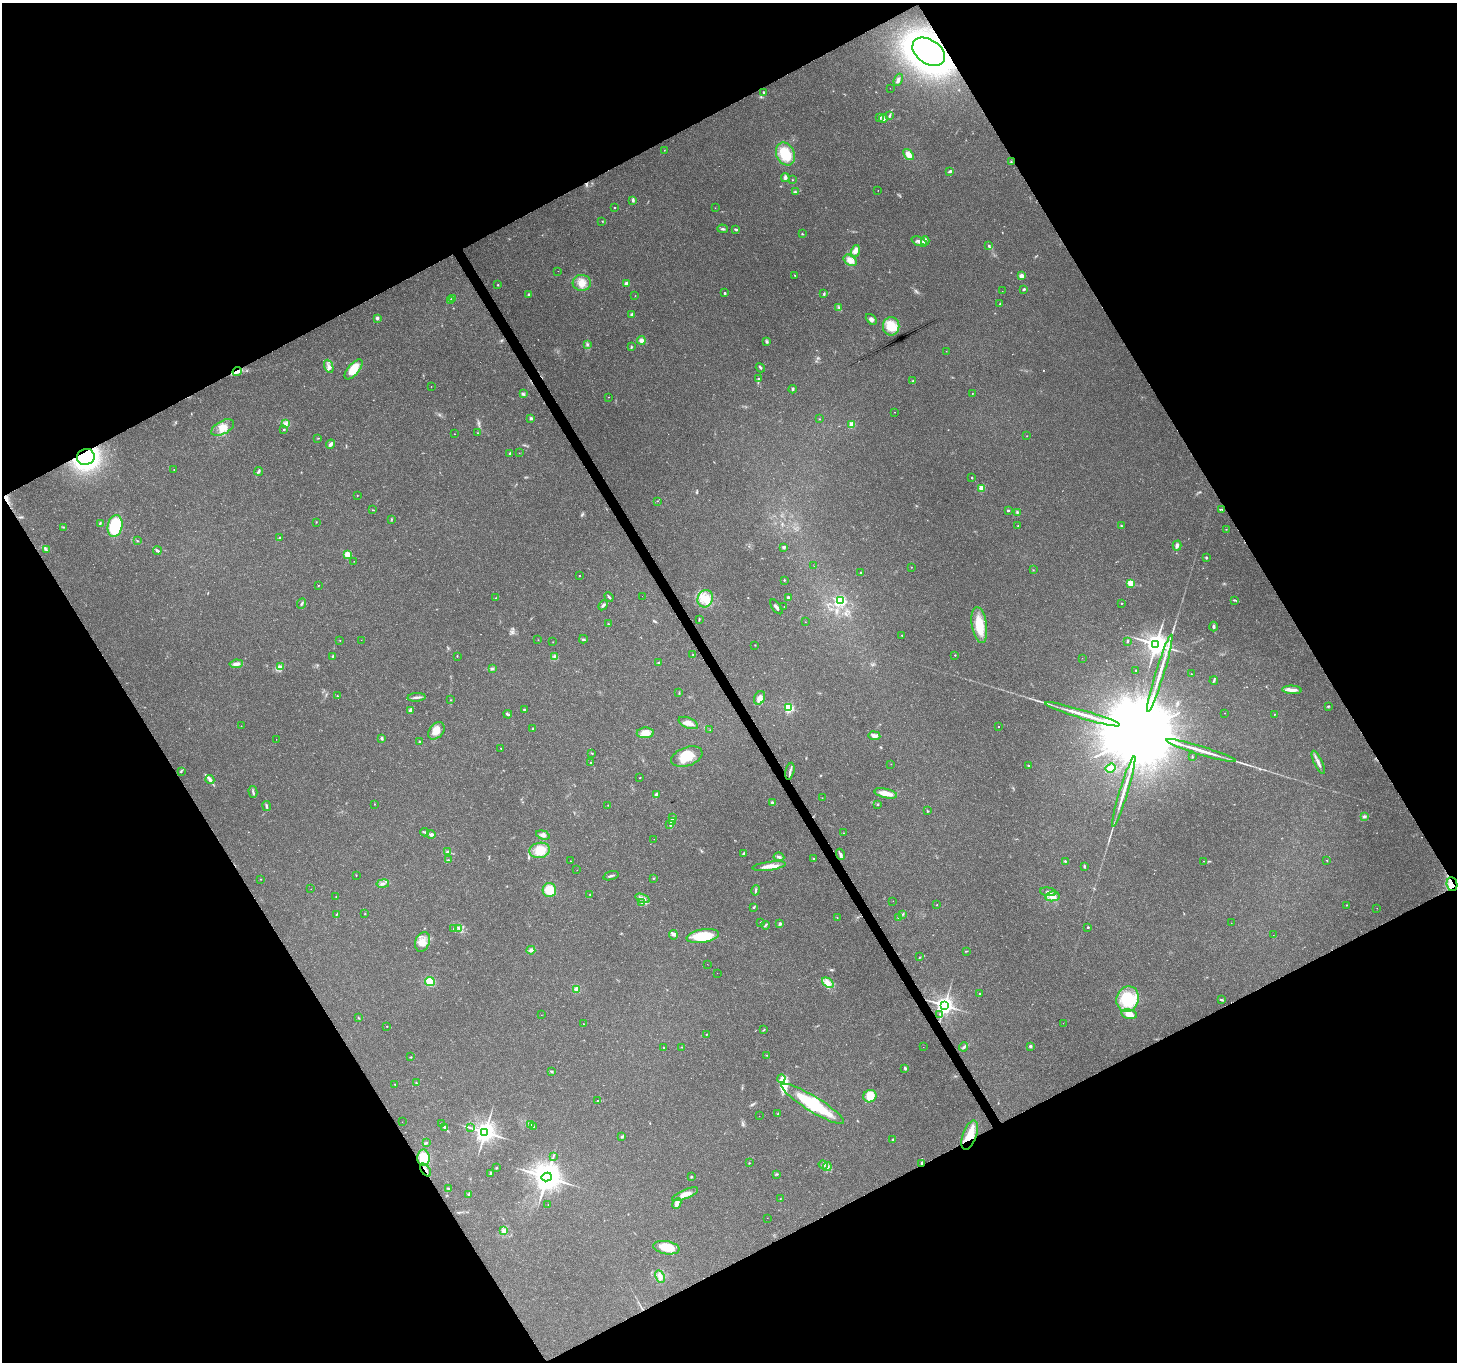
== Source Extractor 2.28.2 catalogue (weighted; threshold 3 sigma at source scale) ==
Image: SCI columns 5-5821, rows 169-5608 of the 5821 x 5717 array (HDU 1 of 3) = the unmasked area's bounding box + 8 px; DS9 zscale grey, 4 x 4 block average (1 PNG px = mean of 4 x 4 image px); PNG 1459 x 1364 px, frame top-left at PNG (2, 3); each listed source drawn as its Kron ellipse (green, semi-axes under 4 px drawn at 4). Shown black and unused: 47% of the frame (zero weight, under 3 of 4 exposures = <1% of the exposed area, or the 3 px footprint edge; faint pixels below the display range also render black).
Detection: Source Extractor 2.28.2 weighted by HDU 2 'WHT'. Background 0.0567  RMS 0.0027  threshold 0.012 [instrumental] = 3 sigma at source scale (4.5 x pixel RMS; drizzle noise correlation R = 1.50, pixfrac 1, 0.0396/0.0396 arcsec/px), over >= 5 px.
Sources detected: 364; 2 too faint to see at this stretch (4 x 4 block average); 1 inside a brighter object's white glare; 6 cosmic-ray / hot-pixel residue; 2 long thin detections or spike segments (spike, bleed or trail) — neither listed nor drawn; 3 coinciding with a brighter row at this scale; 16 inside a brighter listed object's ellipse — not listed separately; the other 334 listed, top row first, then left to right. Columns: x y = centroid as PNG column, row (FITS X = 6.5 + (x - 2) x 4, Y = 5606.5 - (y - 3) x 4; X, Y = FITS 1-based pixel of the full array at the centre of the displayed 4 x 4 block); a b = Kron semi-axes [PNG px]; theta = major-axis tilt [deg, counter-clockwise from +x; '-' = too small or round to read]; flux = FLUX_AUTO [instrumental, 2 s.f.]
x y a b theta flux
929 52 18 12 -34 630
898 80 6 3 67 5.2
890 88 2 2 - 0.45
764 93 3 2 - 1
890 116 4 2 - 2.2
879 117 2 2 - 1.1
883 119 4 3 - 4
664 150 2 2 - 0.5
785 154 12 9 -64 44
909 155 6 4 -50 12
1011 162 2 2 - 1.1
950 171 3 2 - 3.7
785 178 4 3 - 3.5
793 180 2 2 - 0.6
878 190 2 2 - 0.44
795 192 3 2 - 1.6
633 200 3 2 - 3.3
615 207 2 2 - 1.7
715 208 2 2 - 0.34
602 221 3 2 - 0.71
722 229 5 2 - 2.8
736 229 4 2 - 2.3
802 234 2 2 - 1.1
919 241 8 4 -21 6.9
925 241 4 3 - 6.3
988 245 3 2 - 1.3
855 251 6 4 76 7.1
850 260 7 5 -36 13
558 271 2 2 - 0.32
795 275 2 2 - 0.91
1022 276 4 3 - 7.1
582 283 9 8 - 16
627 284 2 2 - 26
498 285 2 2 - 1.8
1024 289 3 2 - 2.3
1002 291 2 2 - 0.29
725 293 2 2 - 5.7
529 294 3 2 - 1.6
824 294 3 2 - 2
635 296 2 2 - 0.48
452 298 3 2 - 1.9
451 301 3 2 - 1.9
1000 304 2 2 - 0.94
839 307 3 2 - 1.5
632 314 2 2 - 10
377 318 4 3 - 2.7
871 319 6 3 -44 5.1
891 326 9 8 - 33
641 340 4 4 - 7
766 341 3 3 - 2.3
588 344 2 2 - 1
631 347 3 2 - 1.5
946 351 2 2 - 0.32
329 366 7 4 -67 6.4
760 368 5 2 - 2.2
354 369 12 5 50 29
237 371 5 3 - 5
759 379 3 2 - 1.2
913 381 2 2 - 1.2
431 386 2 2 - 0.5
792 389 4 2 - 2.1
972 393 2 2 - 0.54
523 394 3 3 - 2.6
608 397 2 2 - 0.45
895 412 2 2 - 0.43
531 418 3 2 - 2.4
819 419 2 2 - 0.8
285 423 2 2 - 0.97
852 425 2 2 - 56
223 428 12 6 28 17
284 429 2 2 - 2.6
478 433 2 2 - 0.57
454 434 2 2 - 0.67
1027 436 2 2 - 0.59
318 438 2 2 - 0.69
331 444 5 3 - 6.2
510 453 2 2 - 6.1
519 453 2 2 - 0.55
86 457 9 8 - 300
174 469 2 2 - 0.71
259 471 4 3 - 2.4
972 478 2 2 - 2.2
981 488 2 2 - 52
357 496 2 2 - 0.48
658 501 2 2 - 0.45
1222 509 3 2 - 1
372 510 2 2 - 0.68
1008 510 2 2 - 4.1
1017 512 4 2 - 1.8
391 519 2 2 - 0.97
316 522 3 2 - 0.87
100 523 4 2 - 1.3
1121 525 2 2 - 1.4
115 526 11 7 78 87
1018 526 2 2 - 0.81
64 527 4 2 - 1.2
1226 529 2 2 - 0.59
280 538 3 2 - 1.3
137 541 2 2 - 0.69
1177 545 5 3 - 5.4
784 547 2 2 - 11
46 550 3 2 - 1.3
157 551 4 2 - 3.6
347 555 2 2 - 67
1206 558 2 2 - 2.2
354 561 2 2 - 0.31
814 566 2 2 - 0.33
911 567 2 2 - 0.56
1033 570 2 2 - 0.69
861 572 2 2 - 0.97
579 576 2 2 - 0.76
784 580 2 2 - 2.6
1131 583 2 2 - 79
318 585 2 2 - 1.2
642 596 2 2 - 0.41
609 597 5 2 - 2.6
788 597 2 2 - 3.1
496 598 2 2 - 0.9
705 599 9 7 68 21
840 600 2 2 - 170
1234 600 4 2 - 1.6
302 603 5 2 - 2.5
1121 603 2 2 - 0.88
603 605 5 2 - 4.1
784 606 2 2 - 0.35
776 607 8 2 -53 4.3
699 620 2 2 - 1
805 622 2 2 - 0.34
608 624 2 2 - 1
979 625 18 7 -81 42
1214 626 5 3 - 2.9
902 635 2 2 - 0.77
583 639 4 2 - 1.7
361 640 2 2 - 0.28
538 640 2 2 - 0.46
340 641 2 2 - 0.44
1127 641 4 2 - 2.3
553 642 2 2 - 0.43
1156 644 4 3 - 1600
755 645 2 2 - 0.66
693 655 2 2 - 0.77
955 655 2 2 - 1.5
333 656 3 2 - 2
457 656 2 2 - 0.68
554 657 3 3 - 3.3
1082 658 2 2 - 0.32
658 663 2 2 - 1
236 664 7 3 7 7.8
280 667 2 2 - 0.97
492 669 4 3 - 2.5
1136 670 3 2 - 0.96
1160 673 40 2 73 28
1191 674 2 2 - 0.5
1214 681 4 2 - 2.7
1292 690 9 3 -3 8.4
679 693 2 2 - 0.66
337 696 2 2 - 0.45
417 697 9 2 4 4.5
760 698 7 5 61 9.1
451 700 2 2 - 0.6
1328 706 3 2 - 1.5
789 708 2 2 - 170
410 710 3 2 - 4.4
524 710 3 2 - 1.5
1225 713 2 2 - 0.58
508 714 4 2 - 2.7
1083 714 39 2 -17 30
1274 714 2 2 - 0.84
688 723 10 5 -22 11
241 726 2 2 - 0.67
999 727 2 2 - 1.3
533 729 2 2 - 1.1
710 730 2 2 - 0.55
436 731 10 6 49 16
645 733 8 5 2 22
874 736 6 3 -8 10
382 738 4 3 - 2.2
276 739 2 2 - 0.28
420 741 3 2 - 1.4
501 748 2 2 - 0.94
1201 750 36 2 -17 27
592 753 3 2 - 0.99
1192 756 3 2 - 0.86
687 757 16 9 19 29
1318 762 12 2 -65 6.5
590 763 2 2 - 0.9
891 764 2 2 - 0.41
1028 765 2 2 - 0.93
1111 768 5 4 - 4.8
790 771 9 2 78 4
181 772 2 2 - 1.2
640 778 2 2 - 0.61
210 779 5 3 - 4.3
253 792 6 2 -75 3.1
1124 792 37 2 73 22
886 793 12 4 -13 17
656 795 3 2 - 5.7
822 798 2 2 - 0.34
773 803 4 2 - 3.5
374 804 2 2 - 0.55
608 805 2 2 - 0.48
878 805 2 2 - 1.7
266 806 5 2 - 2.8
927 811 2 2 - 1.3
1364 816 4 3 - 2.9
673 817 4 3 - 2.6
672 821 3 2 - 2.3
670 825 2 2 - 0.84
425 832 4 3 - 2.3
844 833 2 2 - 0.43
431 834 4 3 - 4.7
543 835 7 4 -16 6.6
654 839 2 2 - 0.4
540 850 10 7 11 28
447 852 4 2 - 2.3
743 853 3 2 - 2.2
840 854 6 3 -70 4.6
779 857 5 3 - 3
814 859 3 2 - 1.4
449 860 3 2 - 1.1
1327 860 2 2 - 0.61
570 861 2 2 - 1
1065 861 2 2 - 2.9
1204 861 2 2 - 0.52
769 866 17 3 8 16
1084 866 4 2 - 1.6
577 870 2 2 - 0.29
356 875 2 2 - 0.84
611 876 8 2 18 3.1
654 878 2 2 - 1.1
261 879 2 2 - 0.49
383 884 6 3 9 4.7
1452 884 7 5 -82 11
311 889 2 2 - 0.31
549 890 7 7 - 32
756 890 5 2 - 1.9
1048 892 8 3 -8 5.7
590 894 3 2 - 0.84
1052 896 7 5 11 11
336 897 2 2 - 1.1
642 898 7 3 -19 6.1
893 901 2 2 - 0.27
642 902 3 2 - 1.5
937 905 2 2 - 0.56
1347 905 2 2 - 0.91
753 908 2 2 - 0.62
1377 908 2 2 - 0.32
336 914 2 2 - 0.82
365 914 2 2 - 0.97
903 914 3 2 - 1.2
837 917 2 2 - 0.52
899 918 3 3 - 2.9
761 923 3 2 - 1.9
1231 923 2 2 - 0.41
780 924 3 2 - 1.4
765 925 4 2 - 1.4
1088 927 2 2 - 4.1
459 928 3 2 - 2.2
454 929 3 2 - 1.5
673 935 5 2 - 2.6
1273 935 2 2 - 0.27
703 936 16 6 9 58
422 942 10 7 68 16
531 950 4 3 - 5.4
966 951 2 2 - 0.98
920 957 2 2 - 0.73
707 964 2 2 - 0.32
717 973 2 2 - 0.52
430 981 5 4 - 35
828 983 6 3 -36 7.3
576 989 4 4 - 7.7
980 993 2 2 - 1.6
1128 999 13 11 70 78
1221 1000 3 2 - 2
944 1005 3 3 - 1000
940 1014 2 2 - 1.9
1129 1014 8 5 -10 14
541 1015 2 2 - 0.23
359 1018 3 2 - 1.1
1063 1023 2 2 - 0.32
583 1024 2 2 - 0.43
387 1026 2 2 - 1.2
764 1030 4 2 - 1.2
707 1034 2 2 - 0.77
1030 1046 2 2 - 8.3
663 1047 2 2 - 1.2
682 1047 3 2 - 0.83
923 1047 2 2 - 0.47
964 1047 4 2 - 3.1
767 1055 2 2 - 0.74
411 1057 2 2 - 1.3
905 1068 3 2 - 2.9
552 1072 3 2 - 1.5
781 1078 4 3 - 4.2
417 1083 3 2 - 0.87
395 1084 2 2 - 0.99
870 1096 6 6 - 22
597 1101 2 2 - 2.8
813 1104 36 7 -32 120
778 1114 3 2 - 1.9
759 1116 2 2 - 0.24
402 1122 2 2 - 0.28
442 1124 3 2 - 1.1
530 1124 3 2 - 2.1
533 1126 3 2 - 1
445 1127 3 2 - 1.8
471 1128 2 2 - 0.63
485 1132 3 3 - 1400
970 1135 15 7 70 27
622 1137 2 2 - 0.72
893 1139 3 2 - 1.1
426 1143 3 3 - 1.9
553 1156 2 2 - 0.64
423 1158 8 6 -89 31
749 1163 2 2 - 1.1
922 1163 2 2 - 5.7
823 1165 5 2 - 2
827 1167 4 2 - 2.5
496 1168 3 2 - 0.91
426 1170 7 2 -54 3
490 1173 4 2 - 2.1
776 1174 2 2 - 0.78
547 1177 5 4 - 2600
691 1177 3 2 - 1.3
449 1188 3 2 - 1.5
469 1194 2 2 - 13
685 1194 14 4 23 14
780 1199 2 2 - 0.55
677 1204 6 4 64 5.9
548 1205 2 2 - 0.39
767 1218 2 2 - 0.83
503 1231 4 2 - 2.6
666 1248 13 6 -10 36
660 1277 7 3 -63 6.4
Overlapping masked pixels (flux is a lower limit): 7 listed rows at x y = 929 52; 237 371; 86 457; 1452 884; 970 1135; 922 1163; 426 1170
Diffuse or blended objects may show on this block-average render without a row.